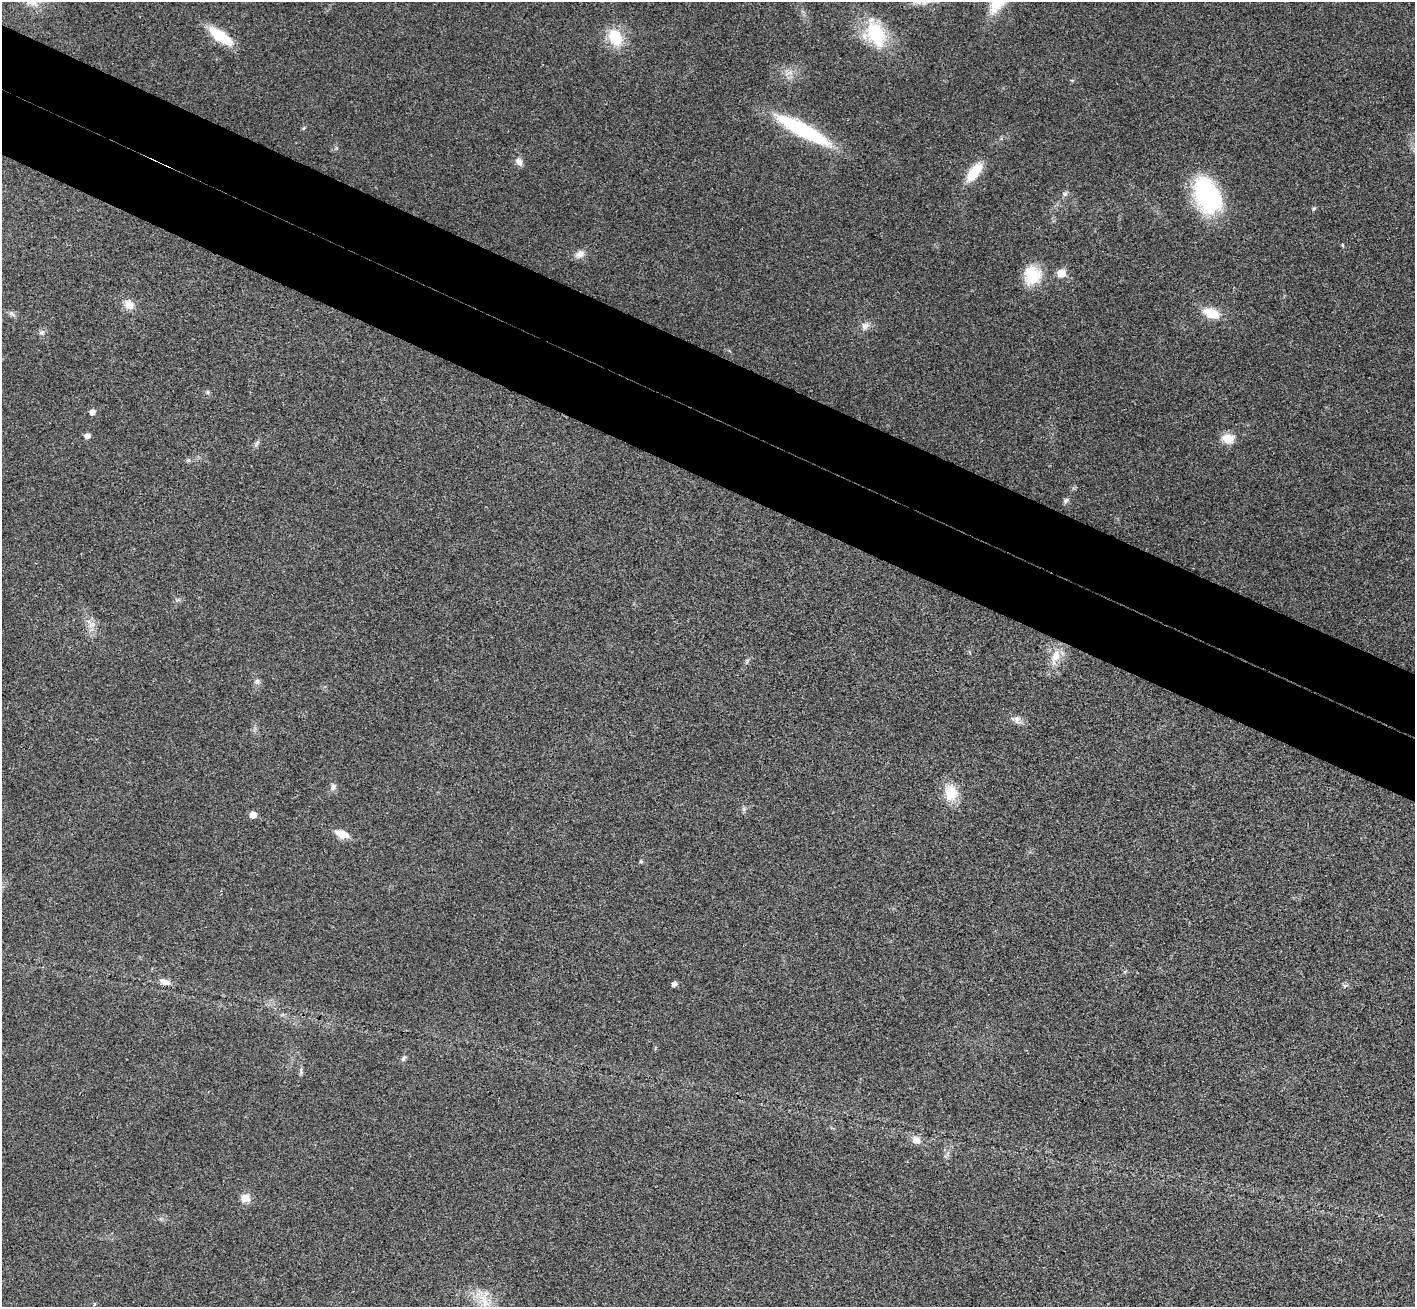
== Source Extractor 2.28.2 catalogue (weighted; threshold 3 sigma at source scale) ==
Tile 11 of 4 x 4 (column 3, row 3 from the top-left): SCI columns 2859-4271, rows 1637-2941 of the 5714 x 5748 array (HDU 1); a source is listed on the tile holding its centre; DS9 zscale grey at full resolution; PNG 1417 x 1309 px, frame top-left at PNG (2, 2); no overlay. Shown black and unused: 10% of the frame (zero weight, under 3 of 4 exposures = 6% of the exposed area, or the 3 px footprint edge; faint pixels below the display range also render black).
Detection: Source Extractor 2.28.2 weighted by HDU 2 'WHT'; one run over the whole footprint, this tile lists its part. Background 0.0363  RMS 0.0067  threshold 0.03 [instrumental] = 3 sigma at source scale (4.5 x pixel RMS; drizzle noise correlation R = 1.50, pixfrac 1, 0.05/0.05 arcsec/px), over >= 5 px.
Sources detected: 47; all 47 listed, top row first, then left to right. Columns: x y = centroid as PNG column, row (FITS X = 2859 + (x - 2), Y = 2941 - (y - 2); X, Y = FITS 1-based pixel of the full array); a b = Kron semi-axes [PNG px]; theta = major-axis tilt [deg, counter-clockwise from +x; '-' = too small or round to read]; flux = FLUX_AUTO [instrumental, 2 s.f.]
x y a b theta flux
924 3 10 5 63 2.4
875 34 36 24 -62 38
220 36 27 10 -36 25
615 37 19 14 -64 24
789 73 16 4 18 3.4
304 128 5 4 - 0.84
803 130 63 13 -28 67
519 162 10 8 -55 3.7
974 172 27 11 53 16
1065 194 7 7 - 1.8
1207 196 36 23 -67 95
1314 209 5 5 - 1.1
1342 245 5 3 - 0.64
580 254 13 9 30 4.7
1061 273 6 5 - 16
1032 275 23 20 88 21
129 304 14 11 -49 6.7
1211 313 15 9 -19 17
12 314 10 6 -33 2
865 326 12 9 45 4.2
42 332 8 6 16 1.8
208 392 6 4 -89 1.1
92 412 6 5 - 3.5
87 436 5 5 - 4
1228 438 17 12 1 8.5
257 443 8 4 54 1.5
1066 500 9 6 34 1.8
1055 657 25 11 70 11
747 661 7 4 72 1.1
257 681 9 7 -1 2.1
1017 720 12 9 -62 3.6
333 787 10 7 90 2.4
951 793 17 14 -74 17
744 809 7 6 - 1.5
253 815 5 5 - 7.4
342 834 14 8 -23 9.8
641 862 6 4 -1 0.79
1125 971 6 4 20 0.82
165 982 16 8 -16 4.3
674 984 5 4 - 2.8
1345 986 6 6 - 1.4
403 1058 8 5 60 1.6
301 1071 10 5 -84 1.7
916 1140 12 9 -20 5
245 1198 12 10 8 6.3
484 1300 31 13 -88 13
94 1304 5 3 - 0.65
Isophote crosses this tile's border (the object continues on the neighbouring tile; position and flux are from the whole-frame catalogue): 2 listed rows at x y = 924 3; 875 34